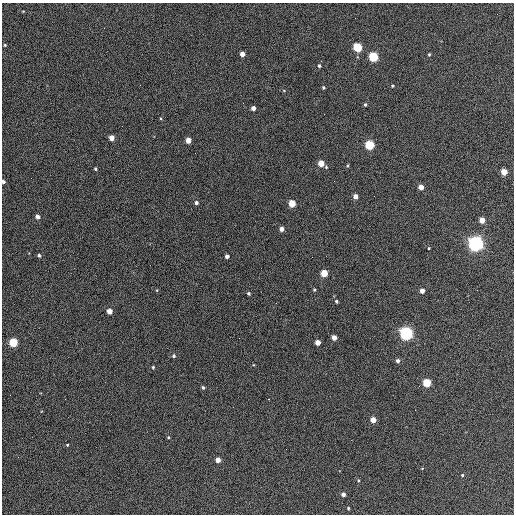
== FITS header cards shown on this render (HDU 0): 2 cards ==
NAXIS1  =                  512 / Axis length
NAXIS2  =                  512 / Axis length

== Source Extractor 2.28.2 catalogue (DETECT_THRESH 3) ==
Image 512 x 512 px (HDU 0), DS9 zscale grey, 1 PNG px = 1 image px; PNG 516 x 516 px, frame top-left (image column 1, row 512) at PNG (2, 3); no overlay
Background 389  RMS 21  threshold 63.4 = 3 sigma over >= 5 px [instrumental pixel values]
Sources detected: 56; all 56 listed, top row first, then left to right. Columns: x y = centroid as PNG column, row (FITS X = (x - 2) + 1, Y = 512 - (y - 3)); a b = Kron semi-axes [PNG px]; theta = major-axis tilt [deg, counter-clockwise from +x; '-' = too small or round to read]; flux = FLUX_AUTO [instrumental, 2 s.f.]
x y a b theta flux
5 45 3 3 - 1300
357 47 5 5 - 97000
242 54 4 4 - 10000
429 54 4 3 - 1700
373 57 5 5 - 130000
319 66 4 4 - 2400
392 86 4 3 - 1500
323 87 3 3 - 1900
365 105 5 4 - 2000
253 108 4 4 - 7100
112 138 4 4 - 15000
188 140 4 4 - 13000
369 145 5 5 - 120000
321 163 6 4 -39 23000
347 166 5 3 - 1700
95 169 4 3 - 1600
504 172 4 4 - 26000
3 182 3 3 - 3600
421 187 4 4 - 13000
355 196 4 4 - 9800
196 203 5 4 - 3400
292 203 5 4 - 43000
37 216 4 4 - 7200
482 220 4 4 - 17000
282 229 4 4 - 8000
476 243 6 6 - 740000
429 248 3 3 - 1200
39 255 4 4 - 2300
227 256 4 4 - 5400
312 257 2 2 - 590
324 273 4 4 - 38000
314 290 4 4 - 1700
422 291 4 4 - 11000
248 293 3 3 - 2100
336 301 4 4 - 2100
276 303 2 2 - 700
109 311 4 4 - 15000
406 333 5 5 - 480000
334 338 4 4 - 12000
13 342 5 5 - 95000
318 342 4 4 - 15000
174 356 5 4 - 2400
398 361 5 5 - 4400
153 367 4 3 - 1700
427 383 5 5 - 71000
203 387 4 3 - 2200
268 399 3 2 - 830
415 410 2 2 - 730
373 420 4 4 - 17000
168 437 3 3 - 1500
67 445 4 3 - 1300
218 460 4 4 - 10000
462 475 3 3 - 1300
358 480 4 3 - 1300
343 494 4 4 - 5300
348 508 4 3 - 1700
At the frame edge (FLAGS 8, measured only in part): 1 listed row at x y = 3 182